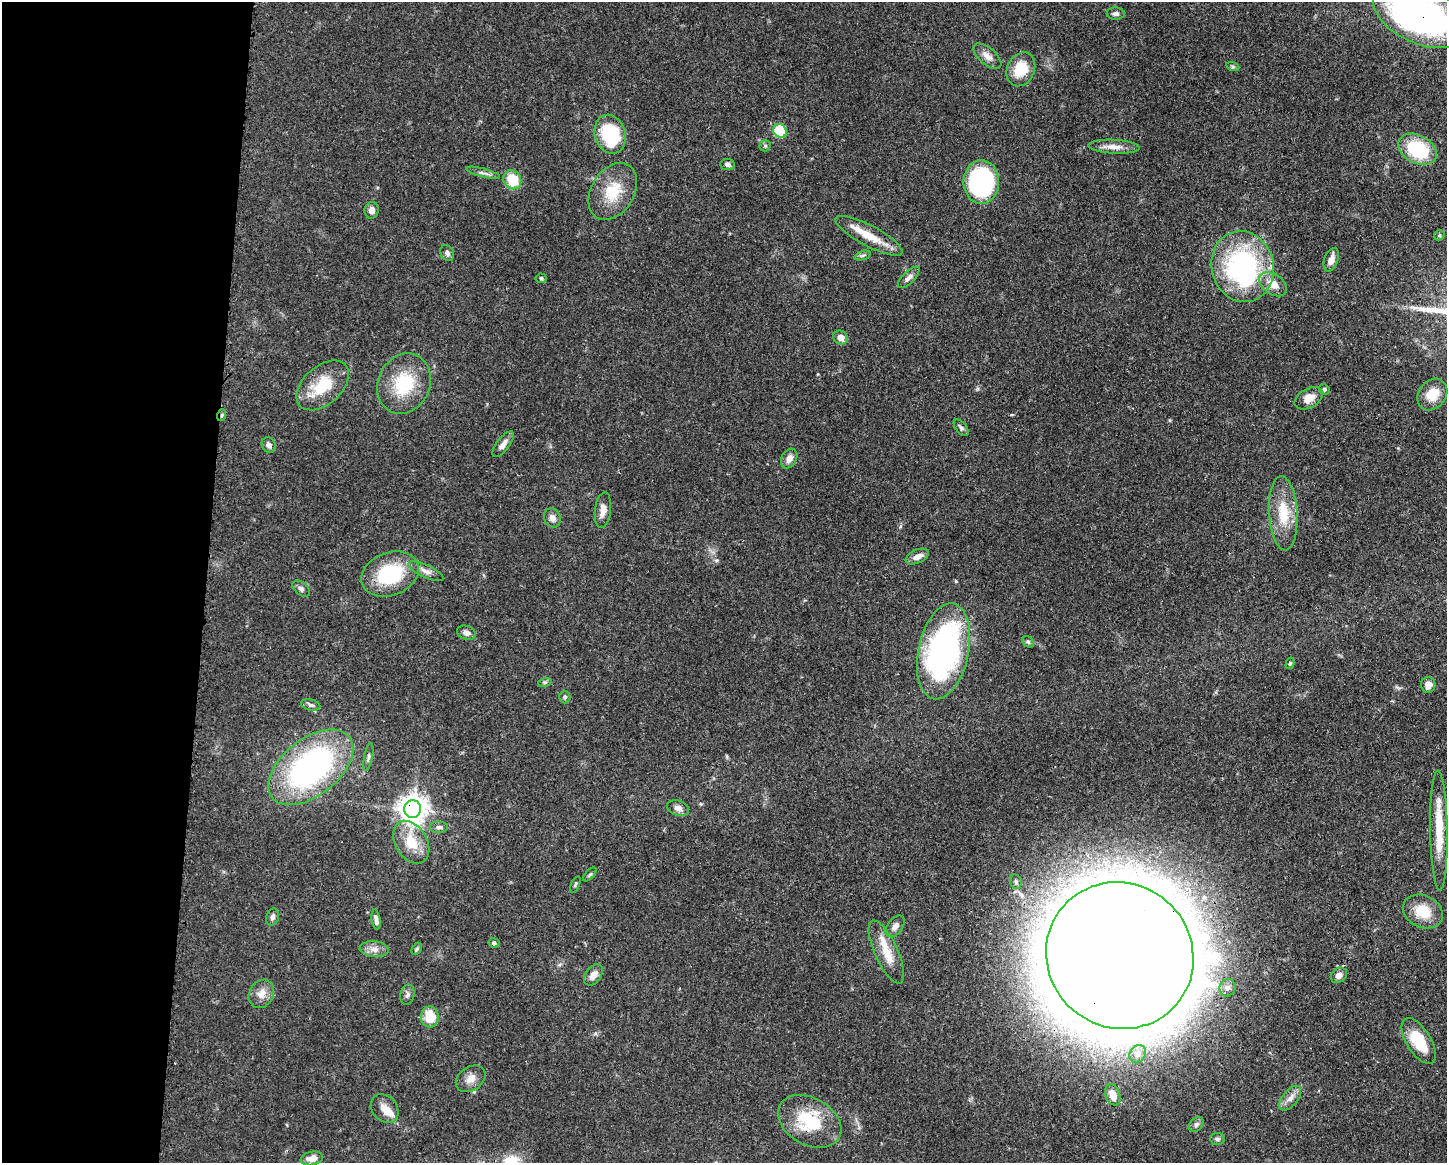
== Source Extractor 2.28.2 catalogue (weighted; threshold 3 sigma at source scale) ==
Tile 4 of 3 x 4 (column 1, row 2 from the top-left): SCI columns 118-1562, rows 2325-3485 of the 4681 x 4647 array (HDU 1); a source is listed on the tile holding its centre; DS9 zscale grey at full resolution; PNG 1449 x 1165 px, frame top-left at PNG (2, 2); each listed source drawn as its Kron ellipse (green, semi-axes under 4 px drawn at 4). Shown black and unused: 14% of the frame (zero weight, under 3 of 4 exposures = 1% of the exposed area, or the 3 px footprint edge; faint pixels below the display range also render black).
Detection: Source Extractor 2.28.2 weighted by HDU 2 'WHT'; one run over the whole footprint, this tile lists its part. Background 0.0597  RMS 0.0031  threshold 0.0141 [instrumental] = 3 sigma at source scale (4.5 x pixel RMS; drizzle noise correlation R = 1.50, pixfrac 1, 0.05/0.05 arcsec/px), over >= 5 px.
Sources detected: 88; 2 inside a brighter listed object's ellipse — not listed separately; the other 86 listed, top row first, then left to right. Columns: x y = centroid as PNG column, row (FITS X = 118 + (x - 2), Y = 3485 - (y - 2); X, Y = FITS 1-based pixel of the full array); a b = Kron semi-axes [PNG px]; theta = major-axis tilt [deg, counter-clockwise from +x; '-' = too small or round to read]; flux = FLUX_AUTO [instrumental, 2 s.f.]
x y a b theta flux
1116 14 9 6 -2 0.93
1420 15 50 28 -25 140
987 56 17 8 -40 2.5
1233 67 6 4 -18 0.5
1021 69 17 13 65 9
780 131 7 6 - 16
610 134 20 15 -72 22
765 146 5 5 - 0.51
1114 147 25 7 -3 3
1417 149 20 14 -28 20
728 164 7 5 -8 0.91
483 173 17 3 -15 1.1
512 180 10 8 -59 9
981 182 22 18 -90 47
613 191 31 21 58 11
372 210 8 7 - 1.9
1439 235 5 4 - 0.42
869 236 37 10 -28 7.6
447 253 8 6 -60 1
863 255 8 3 19 0.58
1331 260 12 7 69 2.5
1243 267 36 31 -75 58
909 277 14 6 45 1.4
541 278 5 5 - 0.44
1273 284 16 10 -34 4.5
841 337 7 6 - 2.6
404 384 31 26 65 16
323 385 31 19 42 12
1324 389 5 5 - 0.6
1432 394 17 13 52 6.2
1309 398 15 9 29 3.4
222 415 6 3 71 0.48
961 428 10 5 -51 0.75
503 444 15 6 53 2
269 445 8 6 -57 1.4
789 459 10 7 60 2.1
603 510 18 8 84 2.5
1283 513 37 14 -86 10
552 518 10 8 -64 1.6
917 556 12 6 24 2
426 571 19 6 -25 1.9
390 574 30 21 20 21
301 589 10 6 -41 1
466 633 9 7 -18 1.5
1028 642 6 5 - 0.57
944 651 49 25 78 88
1290 663 6 4 74 0.42
545 682 7 4 19 0.56
1428 685 8 7 - 2.3
565 697 6 5 - 0.62
311 705 10 5 -12 0.87
368 757 14 4 79 0.87
311 767 49 28 38 80
678 808 11 7 -17 1.5
413 809 9 8 - 390
439 827 9 6 0 0.99
1439 830 60 9 -89 11
411 842 23 15 -59 8.3
590 874 8 4 48 0.53
1016 882 7 5 -75 0.8
575 884 9 2 69 0.36
1423 912 21 16 -25 7.5
273 917 9 6 72 1
376 920 10 4 -82 1.3
895 926 12 7 52 1.8
494 943 5 4 - 0.6
374 949 14 8 -4 2.2
417 949 6 4 60 0.5
886 952 34 11 -65 6.8
1120 956 75 72 -41 1900
593 975 12 7 51 2.5
1339 975 9 7 39 1.5
1227 988 9 8 - 1.5
261 994 15 12 59 3.1
407 995 10 7 78 1
430 1017 10 8 90 7.2
1419 1041 26 12 -58 11
1138 1054 9 7 58 1.6
471 1079 16 11 34 2.8
1113 1095 11 7 -69 3.9
1290 1098 14 7 51 2.2
385 1108 16 12 -50 3.2
810 1121 34 23 -30 17
1196 1124 8 6 43 0.9
1217 1139 7 6 - 0.75
312 1158 11 6 11 2.5
Overlapping masked pixels (flux is a lower limit): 5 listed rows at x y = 1420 15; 323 385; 222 415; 413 809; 1120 956
Isophote crosses this tile's border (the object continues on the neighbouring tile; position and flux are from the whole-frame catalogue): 1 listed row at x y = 1420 15